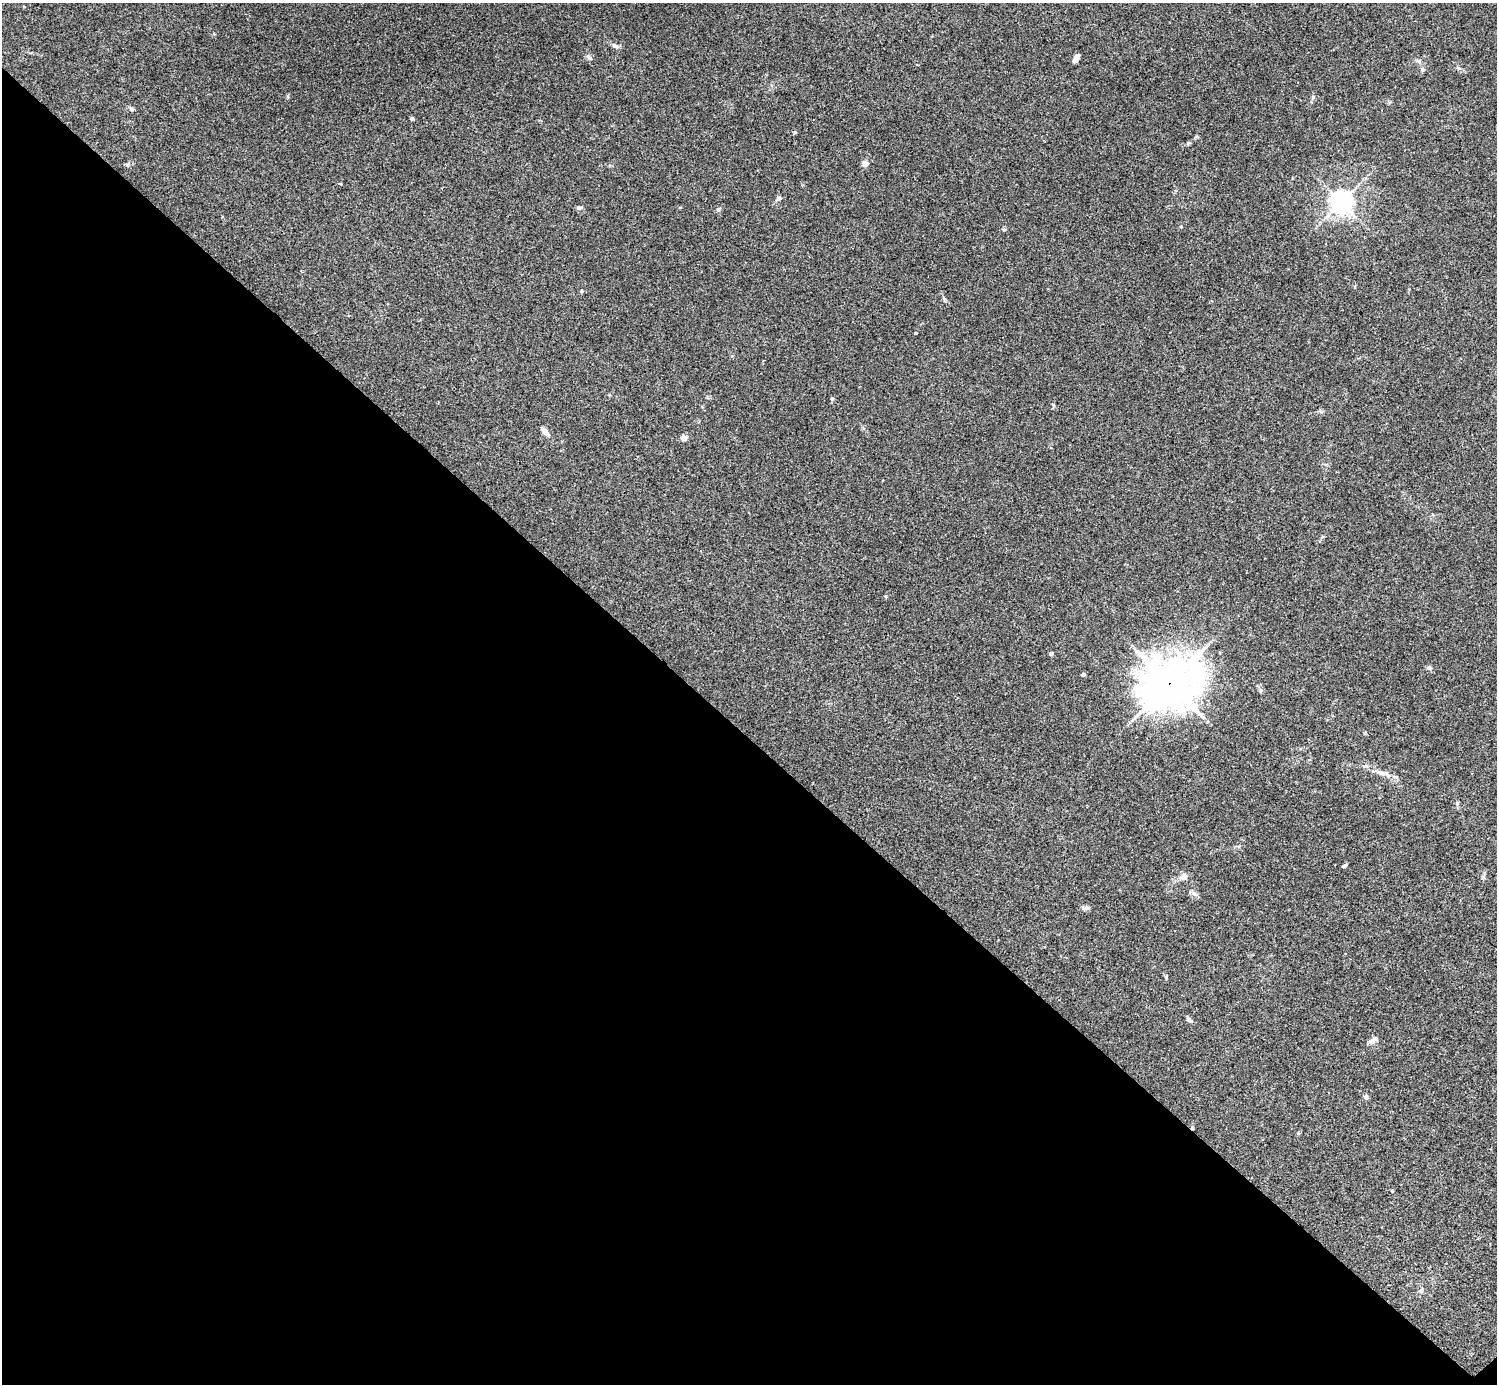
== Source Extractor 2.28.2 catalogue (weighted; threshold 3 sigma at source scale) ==
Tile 14 of 4 x 4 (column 2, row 4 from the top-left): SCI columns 1502-2996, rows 301-1682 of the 5988 x 5988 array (HDU 1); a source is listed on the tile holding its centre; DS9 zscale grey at full resolution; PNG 1499 x 1386 px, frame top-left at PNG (2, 3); no overlay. Shown black and unused: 47% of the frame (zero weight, under 3 of 4 exposures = <1% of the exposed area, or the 3 px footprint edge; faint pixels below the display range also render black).
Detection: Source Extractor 2.28.2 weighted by HDU 2 'WHT'; one run over the whole footprint, this tile lists its part. Background 0.0533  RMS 0.005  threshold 0.0225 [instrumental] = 3 sigma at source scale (4.5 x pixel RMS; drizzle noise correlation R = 1.50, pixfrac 1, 0.05/0.05 arcsec/px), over >= 5 px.
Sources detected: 30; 1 cosmic-ray / hot-pixel residue — not listed; the other 29 listed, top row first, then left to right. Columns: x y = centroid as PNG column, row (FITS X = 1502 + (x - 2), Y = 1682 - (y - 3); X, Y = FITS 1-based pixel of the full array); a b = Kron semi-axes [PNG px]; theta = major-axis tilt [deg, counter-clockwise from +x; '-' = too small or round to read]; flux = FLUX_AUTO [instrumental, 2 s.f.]
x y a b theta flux
615 46 11 5 -30 1.5
589 57 8 5 -50 1.2
1076 58 9 4 57 2.2
131 109 7 5 -40 0.91
412 119 4 3 - 1.2
795 132 4 4 - 0.54
865 164 4 4 - 5.7
779 198 6 5 - 0.93
1341 202 7 7 - 380
579 208 8 5 0 0.96
718 209 5 4 - 0.77
582 291 5 4 - 0.62
916 333 3 3 - 0.59
832 398 5 4 - 0.76
545 431 11 5 -48 3
684 438 4 4 - 6.9
1051 654 4 3 - 1.2
1083 675 4 3 - 1.5
1169 683 21 18 21 1300
1380 772 14 7 -17 2.8
1457 803 6 3 72 0.58
1344 865 6 3 31 0.8
1183 877 9 7 29 2.8
1483 877 6 5 - 0.81
1086 908 7 4 18 1
1188 1018 9 5 -54 1.1
1373 1040 13 6 38 2.2
1366 1097 6 5 - 1.2
1421 1291 7 6 - 1.2
Overlapping masked pixels (flux is a lower limit): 1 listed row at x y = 1169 683